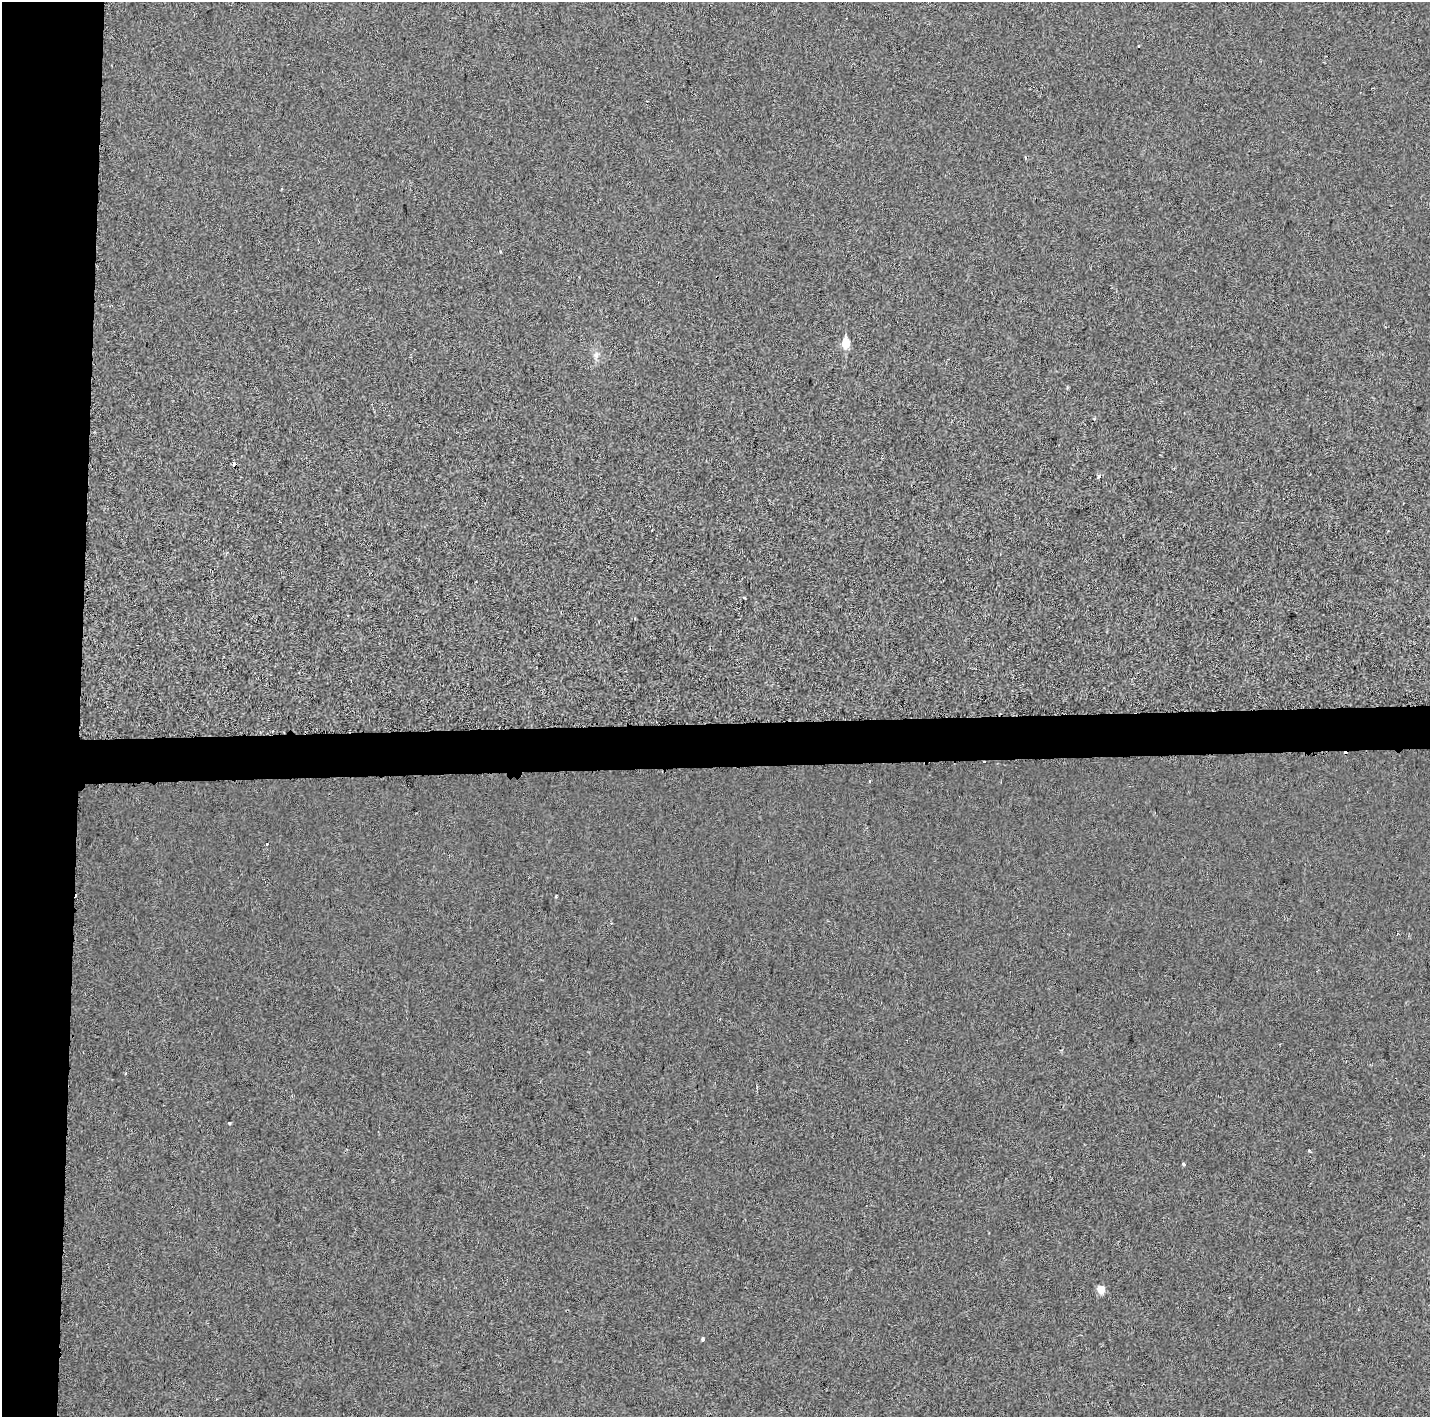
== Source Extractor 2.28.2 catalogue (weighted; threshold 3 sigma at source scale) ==
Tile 4 of 3 x 3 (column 1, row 2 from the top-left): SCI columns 12-1439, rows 1567-2981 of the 4296 x 4548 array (HDU 1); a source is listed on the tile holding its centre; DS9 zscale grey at full resolution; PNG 1432 x 1419 px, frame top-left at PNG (2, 2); no overlay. Shown black and unused: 8% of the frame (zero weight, under 2 of 3 exposures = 1% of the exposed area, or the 3 px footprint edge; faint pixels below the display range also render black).
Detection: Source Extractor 2.28.2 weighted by HDU 2 'WHT'; one run over the whole footprint, this tile lists its part. Background 4.30e-04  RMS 0.0048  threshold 0.0216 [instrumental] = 3 sigma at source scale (4.5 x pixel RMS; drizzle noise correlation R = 1.50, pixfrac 1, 0.0396/0.0396 arcsec/px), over >= 5 px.
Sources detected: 18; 5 cosmic-ray / hot-pixel residue — not listed; the other 13 listed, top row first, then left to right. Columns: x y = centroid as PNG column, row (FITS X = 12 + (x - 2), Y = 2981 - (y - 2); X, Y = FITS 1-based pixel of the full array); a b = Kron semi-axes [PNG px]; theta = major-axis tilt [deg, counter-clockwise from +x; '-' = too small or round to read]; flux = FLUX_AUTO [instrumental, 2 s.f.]
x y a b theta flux
845 343 7 5 -89 16
596 355 9 7 75 2
744 598 3 2 - 0.46
984 762 3 2 - 1.6
870 781 3 3 - 2.1
266 844 3 3 - 2
556 896 3 2 - 1.1
126 1073 3 3 - 0.43
229 1123 3 3 - 0.44
1309 1151 3 3 - 1.1
1183 1164 4 3 - 3.2
1101 1290 5 5 - 12
703 1339 4 3 - 1.2
Overlapping masked pixels (flux is a lower limit): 1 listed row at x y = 984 762